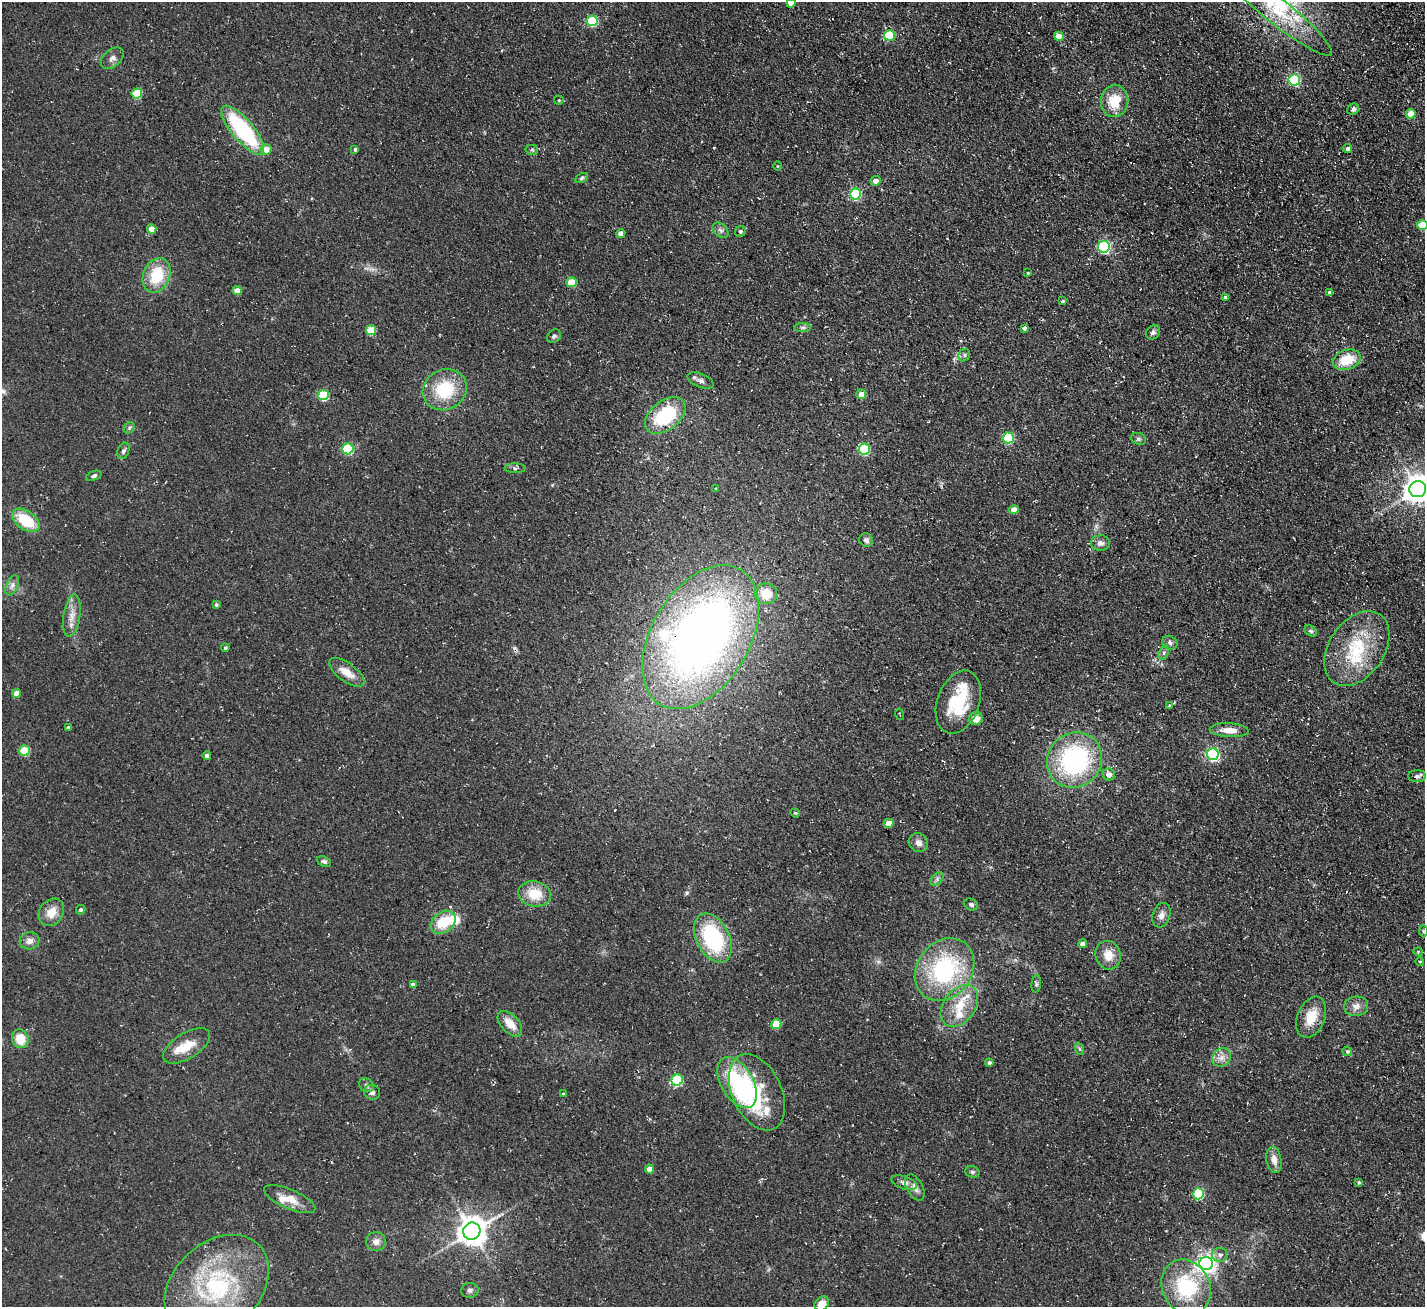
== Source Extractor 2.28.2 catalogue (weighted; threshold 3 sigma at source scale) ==
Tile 10 of 4 x 4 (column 2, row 3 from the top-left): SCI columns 1593-3015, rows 1638-2942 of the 6030 x 6023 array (HDU 1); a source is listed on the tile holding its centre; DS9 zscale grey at full resolution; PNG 1427 x 1309 px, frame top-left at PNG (2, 2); each listed source drawn as its Kron ellipse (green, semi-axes under 4 px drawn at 4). Shown black and unused: <1% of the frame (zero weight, under 3 of 4 exposures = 11% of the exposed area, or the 3 px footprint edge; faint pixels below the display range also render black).
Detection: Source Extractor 2.28.2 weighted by HDU 2 'WHT'; one run over the whole footprint, this tile lists its part. Background 0.0594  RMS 0.009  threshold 0.0403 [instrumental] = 3 sigma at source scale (4.5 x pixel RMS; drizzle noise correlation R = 1.50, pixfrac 1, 0.05/0.05 arcsec/px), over >= 5 px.
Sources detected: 150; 1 inside a brighter object's white glare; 1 cosmic-ray / hot-pixel residue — neither listed nor drawn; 10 inside a brighter listed object's ellipse — not listed separately; the other 138 listed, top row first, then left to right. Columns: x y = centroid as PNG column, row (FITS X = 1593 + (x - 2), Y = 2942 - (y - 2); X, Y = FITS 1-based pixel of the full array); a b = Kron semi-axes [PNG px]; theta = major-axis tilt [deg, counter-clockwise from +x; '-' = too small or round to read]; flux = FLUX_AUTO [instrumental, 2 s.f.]
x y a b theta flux
791 3 4 4 - 9.7
1278 11 69 13 -39 46
592 21 5 5 - 64
889 35 5 5 - 57
1059 36 5 4 - 13
112 58 13 8 41 4.6
1294 80 6 5 - 83
137 94 5 5 - 32
559 100 5 4 - 0.94
1114 101 16 14 83 23
1353 109 6 5 - 3.1
1411 114 5 4 - 14
243 130 30 11 -50 91
1348 148 4 3 - 3.2
266 149 5 5 - 10
355 149 4 4 - 1.5
532 150 6 5 - 1.5
777 166 4 3 - 0.71
581 178 6 4 28 1.4
876 181 5 4 - 4.5
855 194 5 5 - 77
1422 225 5 5 - 32
152 229 4 4 - 14
721 230 9 6 -41 3
740 231 6 5 - 1.9
621 234 4 4 - 7.9
1104 247 6 6 - 130
1028 273 4 3 - 0.83
157 275 18 13 68 33
572 282 5 5 - 26
237 291 4 4 - 13
1330 293 4 4 - 3.8
1225 298 4 3 - 3.5
1063 301 4 4 - 1
803 327 8 4 0 1.8
1024 328 4 4 - 2.3
371 330 5 5 - 27
1153 332 8 6 48 2.7
554 336 7 6 - 2.4
964 355 6 5 - 1.9
1347 360 14 10 18 24
701 380 13 6 -22 4.2
445 390 22 20 29 42
861 394 4 4 - 13
323 395 5 5 - 51
665 415 23 14 38 58
129 428 6 4 47 1.7
1008 438 5 5 - 61
1138 439 7 5 -22 1.9
348 449 5 5 - 67
864 449 5 5 - 60
123 451 8 5 67 2.4
515 468 10 4 -1 1.8
94 476 8 4 22 2
716 489 4 3 - 1.5
1418 489 8 8 - 1200
1014 510 4 4 - 9.7
26 520 15 9 -35 30
866 540 7 6 - 2.7
1100 543 9 7 1 3.9
12 585 11 5 65 3.5
766 594 11 10 - 17
216 604 4 4 - 1.4
72 616 21 8 81 9.1
1311 631 7 5 -33 1.6
701 637 78 49 59 650
1170 643 8 6 -31 2.4
225 648 4 3 - 1.3
1357 649 41 27 55 54
1164 653 7 5 72 2.1
347 672 21 9 -36 12
16 693 4 4 - 7.5
958 702 32 21 70 44
1169 705 3 2 - 0.76
900 714 6 2 -77 0.8
976 719 7 6 - 9.3
68 727 3 3 - 1.8
1229 730 20 7 -3 9.8
25 750 5 5 - 36
1213 754 6 6 - 160
207 756 4 4 - 2.9
1075 760 28 26 49 130
1109 774 6 6 - 6.2
1417 776 9 6 0 2.5
795 813 5 4 - 0.89
889 823 5 4 - 10
918 843 10 9 - 4.9
324 861 7 5 -25 2.1
937 879 8 5 47 2.3
535 894 16 12 -9 21
971 904 7 5 -24 2.4
81 910 5 4 - 1.8
51 912 14 12 55 12
1161 915 12 8 71 5.1
443 922 13 10 36 25
1423 931 6 4 -88 1.1
713 938 26 16 -63 81
29 941 10 8 13 5
1083 944 4 4 - 5.5
1418 952 4 4 - 0.93
1108 955 14 12 -71 12
1420 961 4 3 - 0.7
945 970 33 27 53 99
1036 984 9 4 83 1.8
413 985 4 4 - 4.4
959 1006 23 16 53 22
1356 1006 12 9 6 6.3
1311 1017 21 13 68 18
510 1024 15 8 -47 12
776 1024 5 5 - 22
20 1039 9 8 - 16
187 1046 26 12 32 18
1080 1049 6 4 -70 1.3
1347 1051 5 4 - 1.6
1222 1057 10 8 46 5.6
989 1063 4 4 - 2.6
677 1080 6 5 - 68
737 1083 28 16 -60 70
366 1085 8 6 -37 2.2
372 1092 8 7 - 3.3
757 1092 40 24 -65 45
563 1094 3 3 - 1.5
1274 1160 13 7 -79 7.1
649 1169 4 4 - 7.9
972 1172 7 5 -21 1.8
1359 1182 4 3 - 1.2
904 1183 13 6 -17 3.9
915 1187 14 8 -62 5.6
1198 1194 5 5 - 73
290 1199 27 9 -23 13
472 1231 9 8 - 1200
376 1241 10 9 - 5.1
1220 1255 8 7 - 3.4
1206 1263 7 6 - 440
217 1286 59 43 43 120
1186 1287 28 24 -63 59
470 1290 8 7 - 2.7
822 1303 8 6 47 9.2
Isophote crosses this tile's border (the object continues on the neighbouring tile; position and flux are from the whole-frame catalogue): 5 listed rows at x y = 791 3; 1278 11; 1422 225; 1418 489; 822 1303